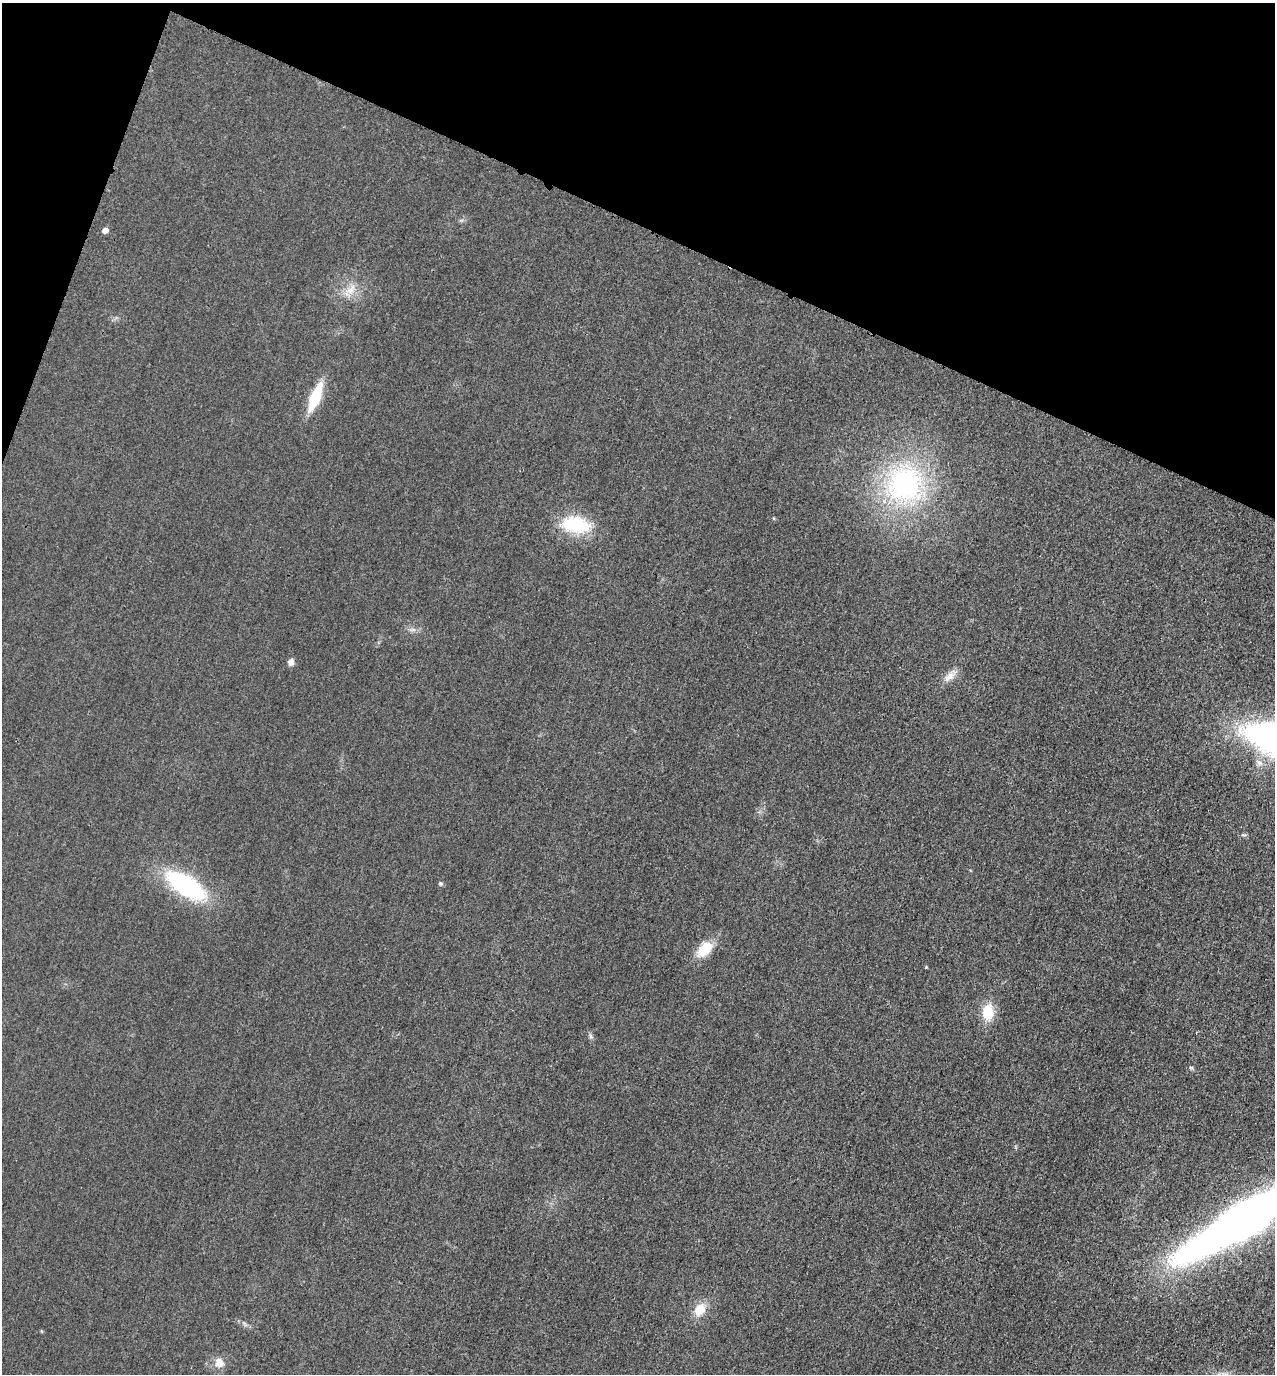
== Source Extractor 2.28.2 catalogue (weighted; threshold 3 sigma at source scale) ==
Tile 2 of 4 x 4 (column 2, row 1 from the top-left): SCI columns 1431-2703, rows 4134-5505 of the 5537 x 5528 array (HDU 1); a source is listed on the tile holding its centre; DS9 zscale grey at full resolution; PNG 1277 x 1376 px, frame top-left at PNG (2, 3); no overlay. Shown black and unused: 19% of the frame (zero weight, under 3 of 4 exposures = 2% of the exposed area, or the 3 px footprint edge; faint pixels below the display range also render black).
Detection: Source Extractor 2.28.2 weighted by HDU 2 'WHT'; one run over the whole footprint, this tile lists its part. Background 0.0264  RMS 0.006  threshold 0.027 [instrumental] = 3 sigma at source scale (4.5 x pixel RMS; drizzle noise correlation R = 1.50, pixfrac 1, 0.05/0.05 arcsec/px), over >= 5 px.
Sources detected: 19; all 19 listed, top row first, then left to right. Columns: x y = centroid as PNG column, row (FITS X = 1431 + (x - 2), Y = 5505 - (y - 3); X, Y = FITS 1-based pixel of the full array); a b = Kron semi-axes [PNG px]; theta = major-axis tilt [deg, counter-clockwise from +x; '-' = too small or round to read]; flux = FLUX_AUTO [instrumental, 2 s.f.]
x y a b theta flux
105 230 6 5 - 3.2
351 290 18 9 48 6.5
315 397 26 9 68 28
904 484 52 49 83 110
774 518 5 3 - 0.51
576 525 35 19 -8 32
291 662 8 7 - 2.8
950 677 17 9 36 5.4
440 883 5 5 - 1
186 885 42 18 -33 75
705 949 24 14 43 13
926 967 4 4 - 0.53
988 1012 21 13 86 13
591 1036 8 5 -67 1.3
1191 1067 6 4 -19 0.8
1245 1219 116 22 31 640
700 1310 18 13 57 9.4
219 1363 14 11 -70 5.7
1221 1374 13 4 6 2.8
Isophote crosses this tile's border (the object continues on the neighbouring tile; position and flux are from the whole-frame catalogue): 2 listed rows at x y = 1245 1219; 1221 1374